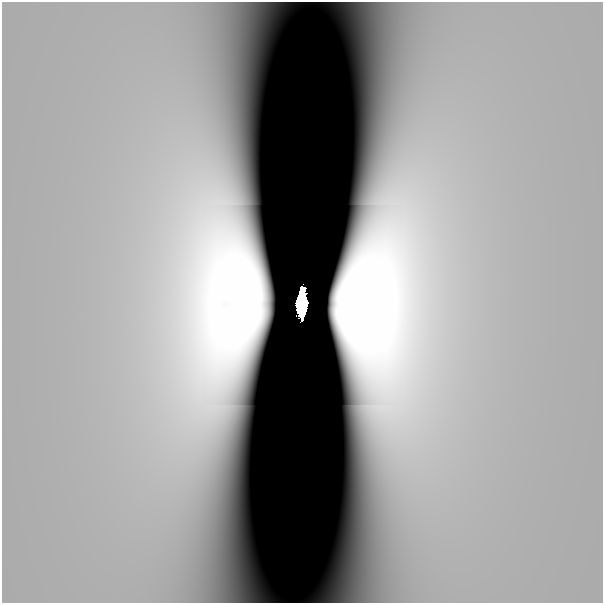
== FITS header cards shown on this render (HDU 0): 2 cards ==
NAXIS1  =                  601
NAXIS2  =                  601

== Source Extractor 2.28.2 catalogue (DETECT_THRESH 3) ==
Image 601 x 601 px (HDU 0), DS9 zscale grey, 1 PNG px = 1 image px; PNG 605 x 605 px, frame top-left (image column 1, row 601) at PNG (2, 2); no overlay
Background 5.29e-10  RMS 3.7e-10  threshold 1.10e-09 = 3 sigma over >= 5 px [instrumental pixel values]
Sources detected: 4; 2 with non-positive FLUX_AUTO (blend fragments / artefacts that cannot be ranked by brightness) are not listed; the other 2 listed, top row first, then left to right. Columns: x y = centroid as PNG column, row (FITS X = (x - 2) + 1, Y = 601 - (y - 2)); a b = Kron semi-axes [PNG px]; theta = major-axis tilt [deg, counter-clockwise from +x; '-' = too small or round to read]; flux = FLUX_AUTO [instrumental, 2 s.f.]
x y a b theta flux
302 304 25 9 87 9.0e+00
196 507 67 31 -84 6.0e-06
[2 non-positive-flux detections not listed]